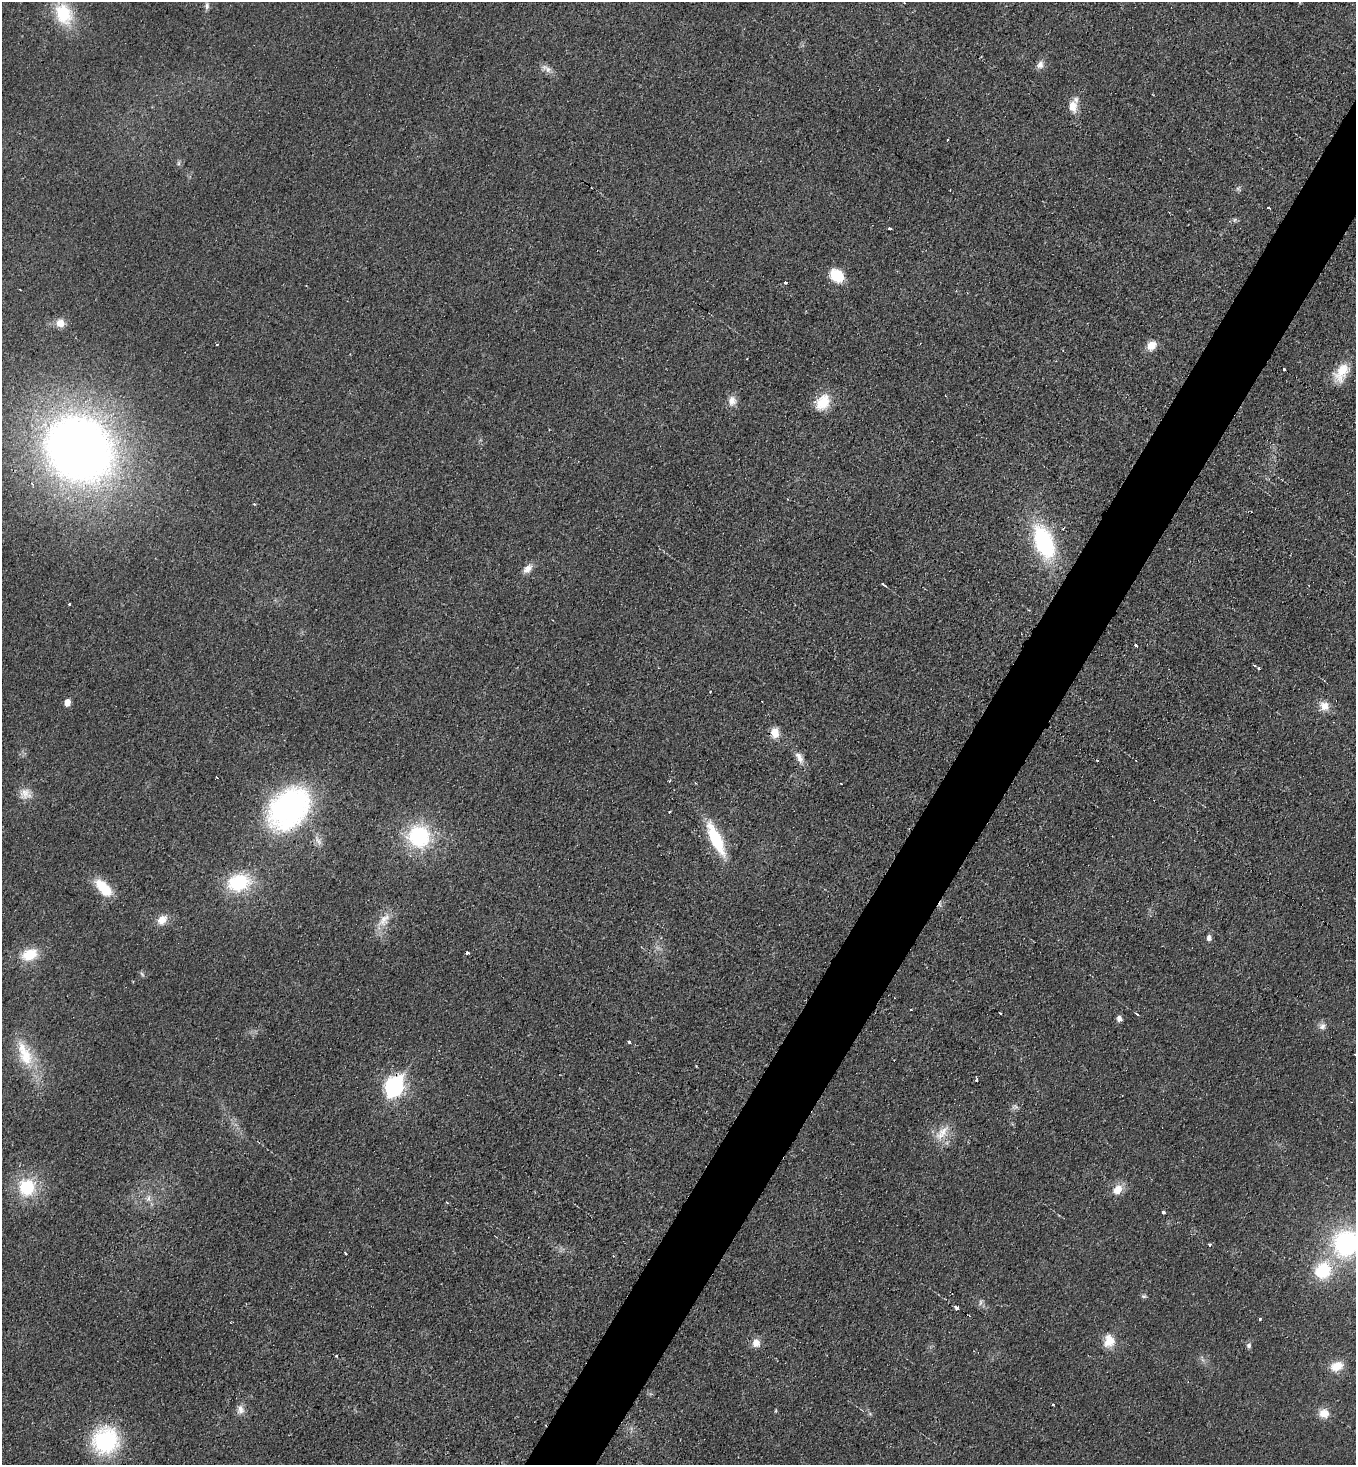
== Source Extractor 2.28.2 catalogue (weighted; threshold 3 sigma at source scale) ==
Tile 10 of 4 x 4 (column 2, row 3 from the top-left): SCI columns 1510-2863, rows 1471-2933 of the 5866 x 5858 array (HDU 1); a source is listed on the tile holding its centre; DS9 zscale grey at full resolution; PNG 1358 x 1467 px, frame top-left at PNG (2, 2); no overlay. Shown black and unused: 5% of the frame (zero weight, under 2 of 3 exposures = <1% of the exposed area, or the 3 px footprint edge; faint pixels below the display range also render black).
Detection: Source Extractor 2.28.2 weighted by HDU 2 'WHT'; one run over the whole footprint, this tile lists its part. Background 0.025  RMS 0.0061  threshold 0.0273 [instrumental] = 3 sigma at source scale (4.5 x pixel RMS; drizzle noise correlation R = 1.50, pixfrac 1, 0.05/0.05 arcsec/px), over >= 5 px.
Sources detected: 84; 4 cosmic-ray / hot-pixel residue — not listed; the other 80 listed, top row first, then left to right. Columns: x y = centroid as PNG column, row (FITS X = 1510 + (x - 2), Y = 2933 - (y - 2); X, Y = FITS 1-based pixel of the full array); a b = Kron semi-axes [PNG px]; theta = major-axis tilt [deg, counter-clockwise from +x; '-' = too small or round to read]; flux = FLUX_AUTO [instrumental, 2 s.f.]
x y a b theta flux
207 6 11 5 89 2.1
63 14 28 21 -66 28
1040 65 11 9 51 3.3
548 69 12 7 -51 3.5
1073 106 16 11 -83 7.1
947 140 3 2 - 0.83
178 163 7 4 89 1.1
1238 188 8 4 45 1.2
1269 208 3 3 - 0.89
1234 220 6 4 88 0.91
890 228 3 3 - 2.5
837 275 12 9 -40 22
785 282 3 3 - 1.6
60 323 11 10 - 5.5
217 344 3 3 - 1.2
1151 345 10 9 - 6.9
1341 372 27 14 61 14
732 401 13 10 88 5.2
823 402 19 15 57 14
79 449 53 47 -42 600
254 504 4 3 - 0.54
1044 542 36 19 -69 68
527 569 14 9 47 4.7
884 584 7 2 -37 0.86
69 604 3 3 - 1.2
1136 645 3 3 - 4.6
1254 665 3 3 - 1.2
1259 668 3 3 - 1.9
67 702 6 5 - 5.5
1324 706 12 11 - 6.4
775 732 10 8 -81 8.4
799 758 18 8 -63 4.7
695 783 4 2 - 0.49
25 793 16 14 -9 6.5
289 808 55 39 49 120
669 812 3 2 - 0.71
419 836 24 23 - 50
715 838 37 11 -65 33
318 841 12 7 -55 3.1
239 882 29 21 10 33
103 888 22 11 -48 20
162 920 14 11 49 6.7
384 920 23 11 50 8.7
1209 938 6 5 - 2.5
468 953 3 3 - 1.9
29 955 18 13 22 16
142 974 7 4 -53 1
1000 1013 3 2 - 1.1
1137 1014 5 2 - 0.77
1119 1018 6 5 - 3.1
1322 1026 9 9 - 3
629 1042 4 3 - 2.2
25 1054 42 18 -66 26
1355 1054 3 2 - 0.75
976 1080 4 3 - 0.85
394 1087 9 8 - 240
1016 1106 8 3 -45 1.2
943 1131 22 11 43 9.2
27 1187 18 17 - 31
1118 1189 13 10 55 7.6
148 1198 9 6 88 2.6
447 1202 4 3 - 0.64
1163 1212 3 3 - 2.6
1346 1243 29 29 - 86
1209 1244 3 3 - 1.1
346 1253 3 3 - 1.9
1323 1270 20 18 58 31
1144 1296 8 4 -8 1.1
980 1302 9 4 81 1.5
956 1307 5 3 - 2.5
1260 1318 3 3 - 2.4
1109 1341 17 13 83 9.5
756 1343 11 10 - 5.2
1249 1345 7 6 - 1.6
336 1356 4 2 - 0.55
1337 1366 15 11 17 9.2
1053 1405 3 3 - 1.1
240 1409 12 9 -79 4
1324 1413 13 12 - 6.5
105 1441 22 21 - 74
Overlapping masked pixels (flux is a lower limit): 1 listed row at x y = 394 1087
Isophote crosses this tile's border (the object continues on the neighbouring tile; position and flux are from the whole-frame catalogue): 2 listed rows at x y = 1355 1054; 1346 1243